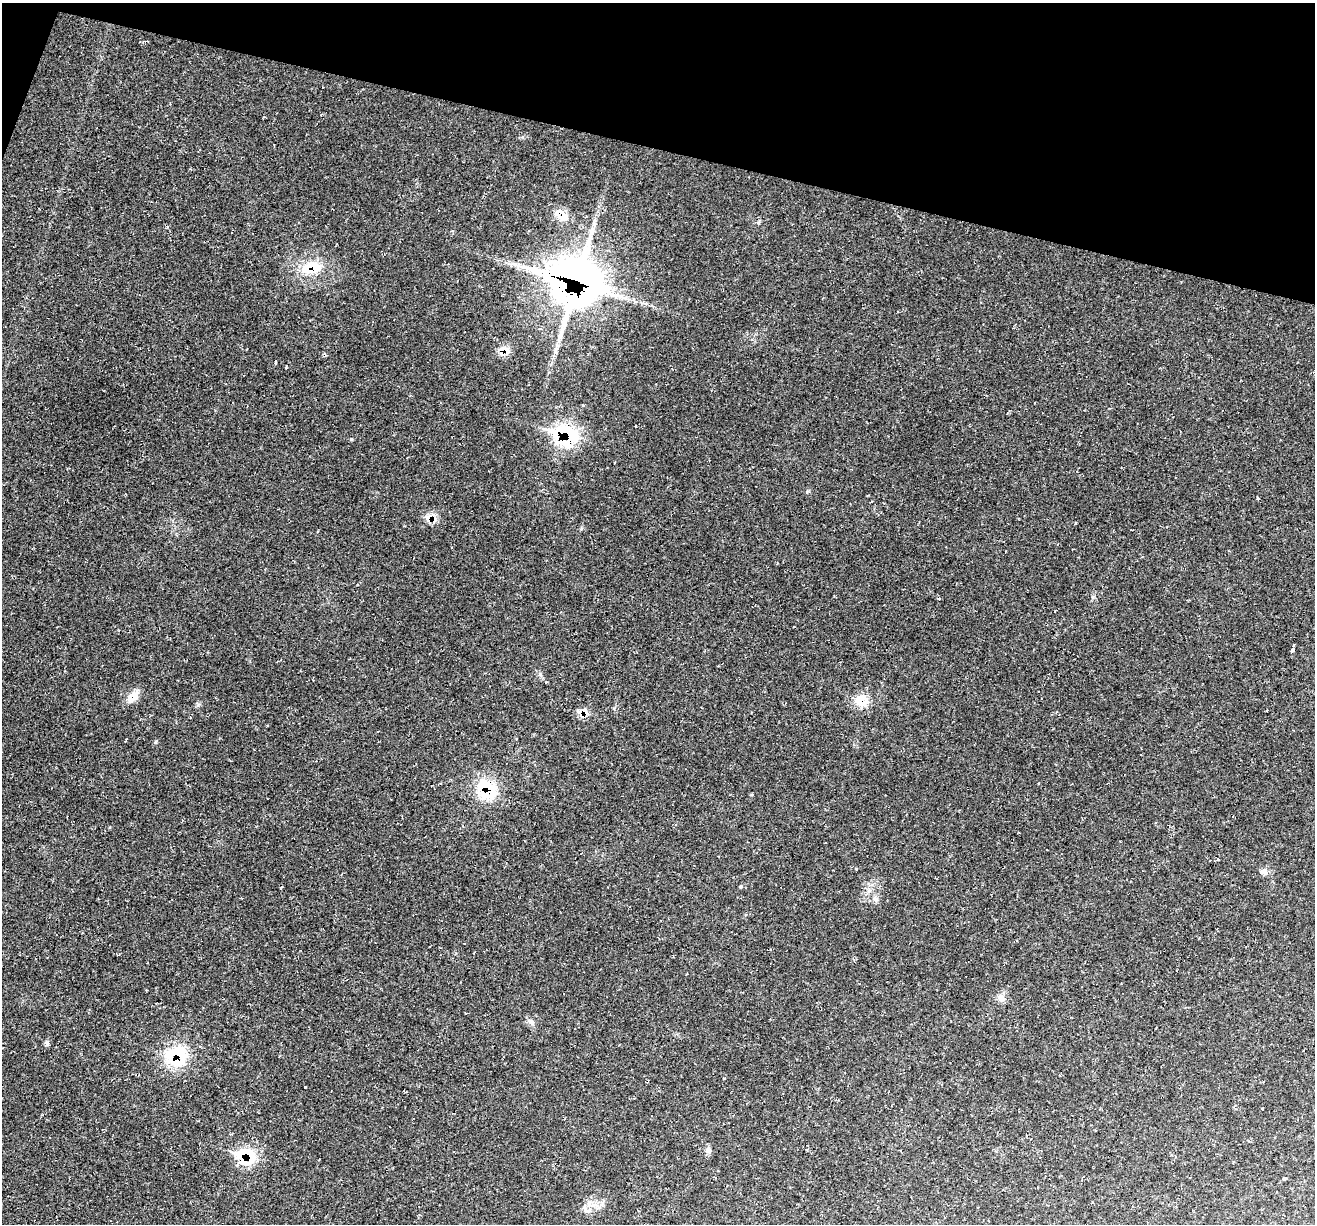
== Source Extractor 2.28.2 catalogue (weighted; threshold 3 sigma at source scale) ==
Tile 2 of 4 x 4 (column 2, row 1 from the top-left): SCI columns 1314-2626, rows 3795-5016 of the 5255 x 5276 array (HDU 1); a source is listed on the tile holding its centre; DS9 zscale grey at full resolution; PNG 1317 x 1226 px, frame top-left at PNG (2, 3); no overlay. Shown black and unused: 12% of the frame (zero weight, under 2 of 3 exposures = <1% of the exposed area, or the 3 px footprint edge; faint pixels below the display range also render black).
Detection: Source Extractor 2.28.2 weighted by HDU 2 'WHT'; one run over the whole footprint, this tile lists its part. Background 0.0231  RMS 0.0062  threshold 0.0277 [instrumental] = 3 sigma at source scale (4.5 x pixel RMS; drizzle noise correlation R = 1.50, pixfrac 1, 0.05/0.05 arcsec/px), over >= 5 px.
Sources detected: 36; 1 cosmic-ray / hot-pixel residue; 1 long thin detection or spike segment (spike, bleed or trail) — not listed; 6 inside a brighter listed object's ellipse — not listed separately; the other 28 listed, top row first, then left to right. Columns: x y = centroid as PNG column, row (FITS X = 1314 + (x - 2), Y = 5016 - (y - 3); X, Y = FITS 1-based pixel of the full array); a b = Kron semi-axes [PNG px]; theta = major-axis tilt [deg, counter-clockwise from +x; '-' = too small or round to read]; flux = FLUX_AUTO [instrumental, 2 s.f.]
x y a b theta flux
564 217 13 12 - 6.7
311 268 29 17 12 23
576 281 39 35 -17 530
504 351 13 11 5 7.7
583 405 4 3 - 0.58
566 435 29 23 -18 57
351 439 5 4 - 0.71
428 518 13 10 59 5.4
1075 523 4 2 - 0.48
1294 645 3 2 - 0.94
1292 650 4 3 - 11
540 674 8 6 -54 1.6
133 696 18 10 47 7.5
862 701 16 14 -10 12
583 712 15 10 -1 6.5
156 742 6 4 71 0.72
487 790 27 22 -55 31
1217 859 3 3 - 3.4
1264 872 10 9 - 3.4
740 886 5 4 - 0.83
875 899 9 7 -61 2.7
1001 998 13 10 -45 3.7
531 1022 10 8 -37 2.9
47 1043 7 6 - 1.5
177 1055 33 23 4 34
708 1150 9 8 - 2.3
248 1154 24 13 -55 21
594 1205 13 6 14 4.9
Overlapping masked pixels (flux is a lower limit): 11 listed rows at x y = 564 217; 311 268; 576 281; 504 351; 566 435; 428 518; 862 701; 583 712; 487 790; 177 1055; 248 1154
Unlisted compact peaks at least as high as the median listed source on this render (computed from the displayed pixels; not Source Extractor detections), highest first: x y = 198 705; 808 491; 581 529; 724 1078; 856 869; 614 708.